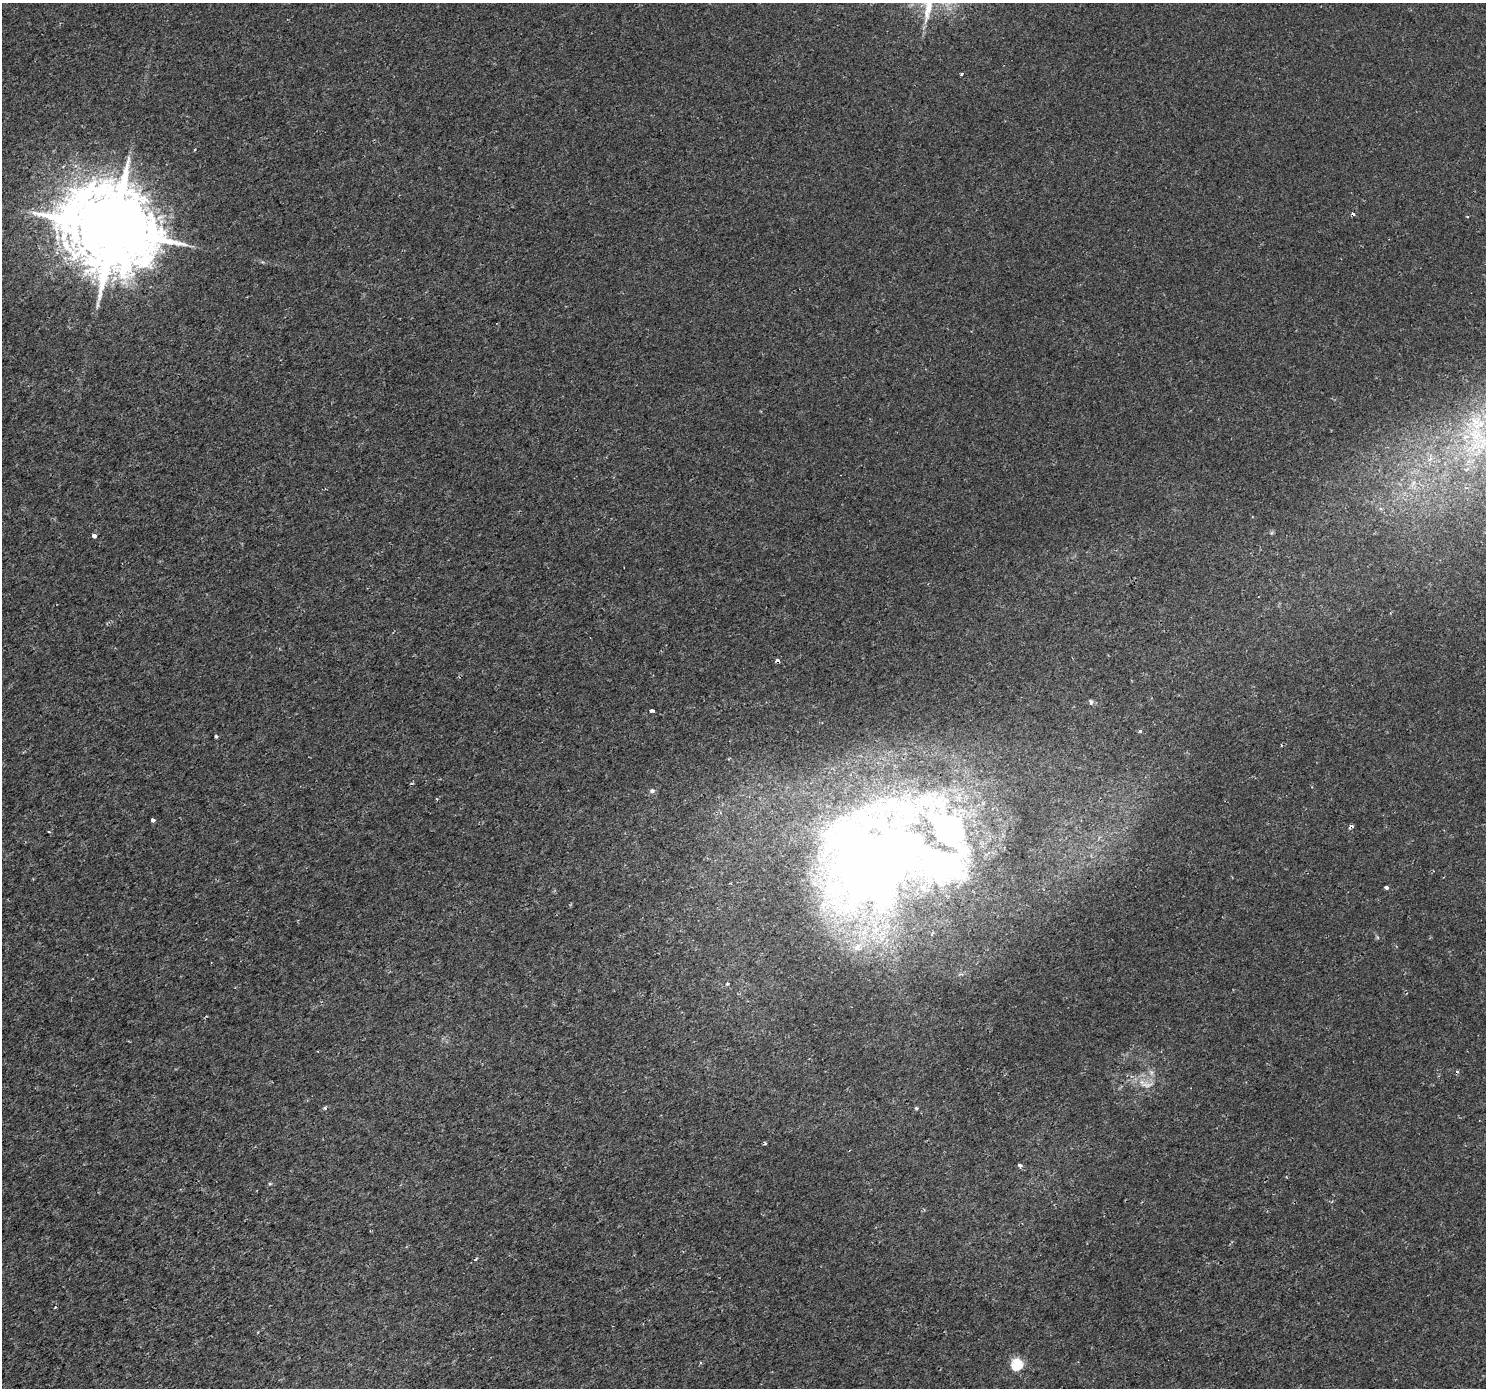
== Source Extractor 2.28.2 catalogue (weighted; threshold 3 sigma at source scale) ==
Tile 7 of 4 x 4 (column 3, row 2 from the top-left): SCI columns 2971-4454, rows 2962-4347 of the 5937 x 5860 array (HDU 1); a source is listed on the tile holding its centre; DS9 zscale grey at full resolution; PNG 1488 x 1390 px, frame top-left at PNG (2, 3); no overlay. Shown black and unused: <1% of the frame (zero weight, under 2 of 3 exposures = <1% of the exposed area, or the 3 px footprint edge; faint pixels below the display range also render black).
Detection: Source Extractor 2.28.2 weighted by HDU 2 'WHT'; one run over the whole footprint, this tile lists its part. Background 4.83e-04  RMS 0.0015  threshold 0.00658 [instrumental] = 3 sigma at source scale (4.5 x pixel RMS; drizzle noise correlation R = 1.50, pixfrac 1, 0.0396/0.0396 arcsec/px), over >= 5 px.
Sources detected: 34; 3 inside a brighter object's white glare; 6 cosmic-ray / hot-pixel residue — not listed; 2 inside a brighter listed object's ellipse — not listed separately; the other 23 listed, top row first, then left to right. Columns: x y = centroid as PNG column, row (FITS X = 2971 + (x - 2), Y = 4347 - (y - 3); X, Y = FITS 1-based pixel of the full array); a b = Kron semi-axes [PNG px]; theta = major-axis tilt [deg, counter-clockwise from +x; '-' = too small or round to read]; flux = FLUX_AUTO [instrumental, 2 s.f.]
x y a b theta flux
961 74 3 3 - 0.27
113 229 24 21 -16 2600
1430 459 7 4 44 0.47
94 535 4 3 - 1.7
1091 702 8 5 -82 0.31
651 711 4 3 - 1.9
1140 731 4 4 - 0.25
216 736 4 3 - 0.21
652 791 6 6 - 0.41
153 820 4 3 - 0.63
49 832 3 3 - 0.15
895 853 84 26 38 200
938 862 190 113 11 110
1387 888 4 4 - 0.4
727 984 5 4 - 0.24
1147 1085 22 9 -1 1.7
325 1108 4 4 - 0.34
916 1108 5 4 - 0.19
765 1143 4 3 - 0.19
1020 1165 4 3 - 1.5
270 1184 6 4 0 0.18
55 1307 3 3 - 0.14
1017 1364 6 6 - 14